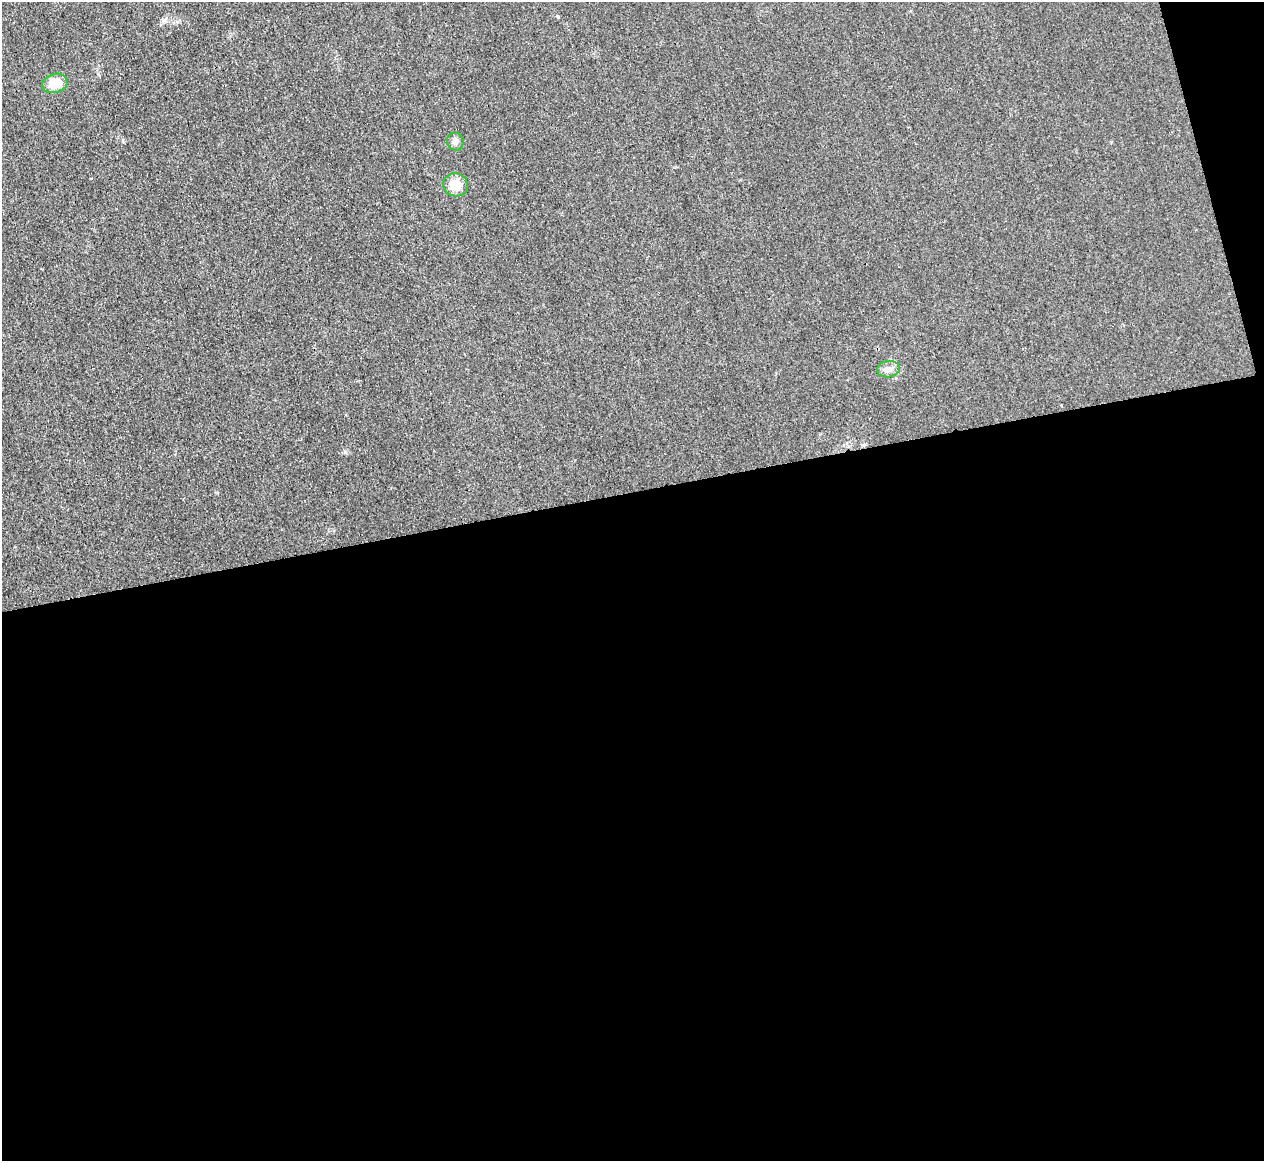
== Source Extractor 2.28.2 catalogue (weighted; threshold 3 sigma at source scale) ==
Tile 16 of 4 x 4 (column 4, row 4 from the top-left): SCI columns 3795-5056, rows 149-1307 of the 5067 x 5048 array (HDU 1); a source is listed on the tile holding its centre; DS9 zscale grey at full resolution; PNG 1266 x 1163 px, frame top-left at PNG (2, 2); each listed source drawn as its Kron ellipse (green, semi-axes under 4 px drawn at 4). Shown black and unused: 59% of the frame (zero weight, under 3 of 4 exposures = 1% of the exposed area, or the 3 px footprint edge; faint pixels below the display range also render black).
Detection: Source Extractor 2.28.2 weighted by HDU 2 'WHT'; one run over the whole footprint, this tile lists its part. Background 0.0224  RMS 0.0056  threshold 0.0253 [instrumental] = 3 sigma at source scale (4.5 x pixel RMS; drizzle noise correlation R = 1.50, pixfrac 1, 0.05/0.05 arcsec/px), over >= 5 px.
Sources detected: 4; all 4 listed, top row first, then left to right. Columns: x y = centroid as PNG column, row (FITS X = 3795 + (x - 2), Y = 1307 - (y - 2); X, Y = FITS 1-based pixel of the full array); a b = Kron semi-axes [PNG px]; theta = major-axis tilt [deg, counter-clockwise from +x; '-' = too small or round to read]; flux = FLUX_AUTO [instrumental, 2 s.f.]
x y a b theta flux
55 83 13 9 16 11
455 142 9 8 - 2.4
455 185 12 11 - 8.4
888 369 11 8 9 3.2